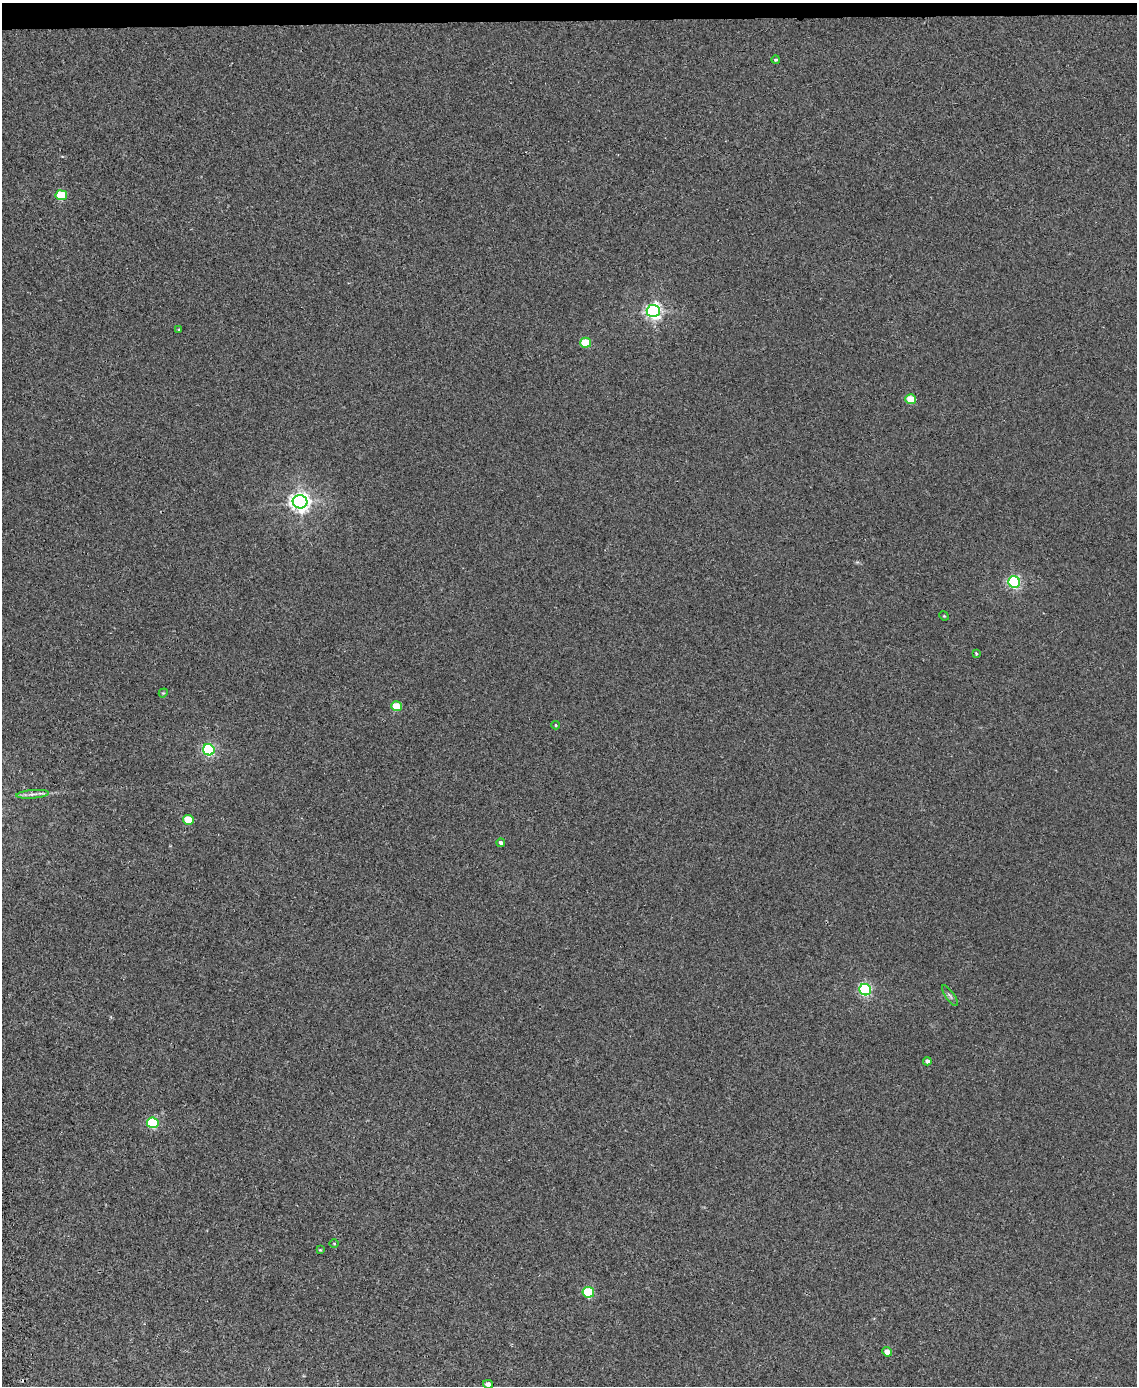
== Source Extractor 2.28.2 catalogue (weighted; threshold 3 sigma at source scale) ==
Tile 3 of 4 x 3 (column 3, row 1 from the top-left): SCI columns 2328-3462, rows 2912-4295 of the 4656 x 4538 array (HDU 1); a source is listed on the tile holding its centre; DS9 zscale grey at full resolution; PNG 1139 x 1388 px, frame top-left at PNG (2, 3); each listed source drawn as its Kron ellipse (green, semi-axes under 4 px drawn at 4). Shown black and unused: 1% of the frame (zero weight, under 2 of 3 exposures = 3% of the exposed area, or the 3 px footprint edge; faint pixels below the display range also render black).
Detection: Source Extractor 2.28.2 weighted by HDU 2 'WHT'; one run over the whole footprint, this tile lists its part. Background 0.0315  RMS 0.0064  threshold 0.0289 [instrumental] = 3 sigma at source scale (4.5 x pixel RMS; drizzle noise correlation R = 1.50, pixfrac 1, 0.05/0.05 arcsec/px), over >= 5 px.
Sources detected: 26; all 26 listed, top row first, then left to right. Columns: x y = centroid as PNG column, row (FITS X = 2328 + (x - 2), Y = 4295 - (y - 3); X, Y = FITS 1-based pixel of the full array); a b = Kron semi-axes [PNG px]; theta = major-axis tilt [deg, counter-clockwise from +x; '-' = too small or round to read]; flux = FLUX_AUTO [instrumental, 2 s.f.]
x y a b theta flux
776 60 4 4 - 0.94
61 195 5 5 - 29
653 311 6 6 - 210
179 330 3 3 - 0.95
586 343 5 5 - 22
911 399 5 5 - 19
300 502 7 6 - 350
1014 582 6 5 - 110
944 616 5 4 - 0.68
976 653 3 2 - 1
163 693 5 3 - 0.59
396 706 5 5 - 20
556 725 4 4 - 0.68
209 750 6 5 - 98
33 794 16 3 4 2.7
188 820 5 5 - 18
501 843 4 3 - 2.1
865 990 6 5 - 97
950 996 12 4 -54 1.6
927 1061 4 4 - 2
153 1123 6 5 - 50
334 1244 5 3 - 0.5
320 1250 4 3 - 0.59
588 1292 6 5 - 51
887 1352 5 4 - 4.3
488 1384 5 4 - 3.2